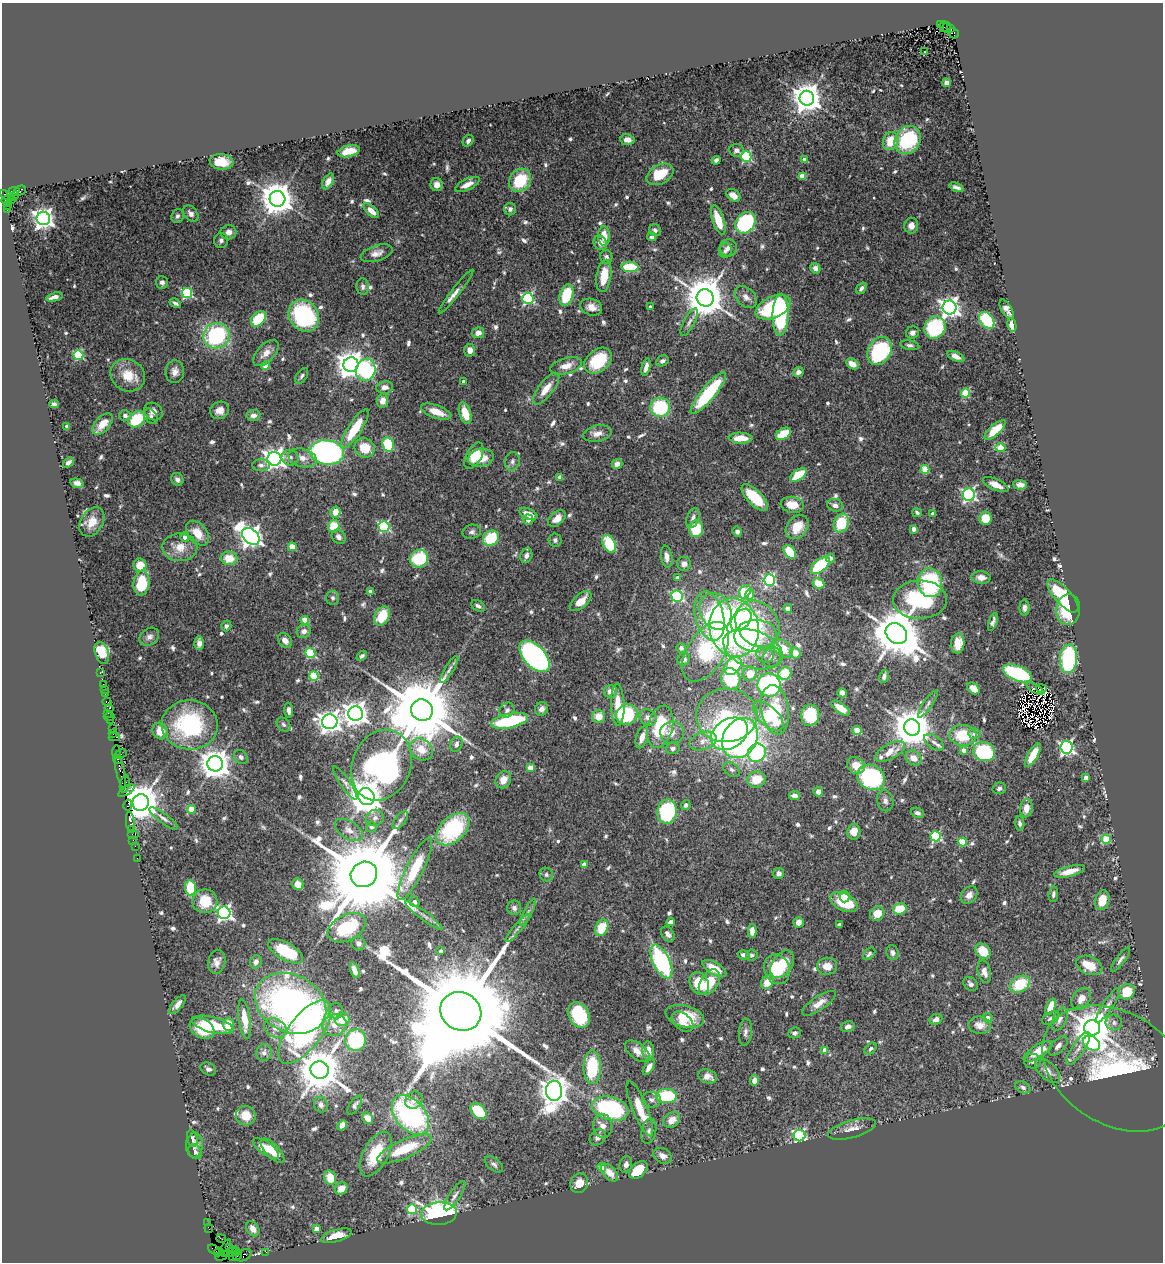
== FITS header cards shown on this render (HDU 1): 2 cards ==
NAXIS1  =                 1161
NAXIS2  =                 1260

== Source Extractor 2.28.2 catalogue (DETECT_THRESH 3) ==
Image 1161 x 1260 px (HDU 1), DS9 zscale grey, 1 PNG px = 1 image px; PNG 1165 x 1264 px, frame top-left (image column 1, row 1260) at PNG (2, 3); each listed source drawn as its Kron ellipse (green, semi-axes under 4 px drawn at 4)
Background 1.39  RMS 0.041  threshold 0.124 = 3 sigma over >= 5 px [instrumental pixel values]
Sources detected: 744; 9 with non-positive FLUX_AUTO (blend fragments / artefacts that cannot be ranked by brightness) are neither listed nor drawn; of the other 735, the 500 brightest by FLUX_AUTO listed and drawn (235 fainter detections omitted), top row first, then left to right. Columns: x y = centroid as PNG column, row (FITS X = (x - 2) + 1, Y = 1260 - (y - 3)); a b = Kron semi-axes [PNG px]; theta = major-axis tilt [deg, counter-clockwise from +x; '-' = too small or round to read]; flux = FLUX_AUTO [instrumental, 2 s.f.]
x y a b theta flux
940 25 3 2 - 390
944 26 5 3 - 220
947 28 5 2 - 65
950 28 3 3 - 100
953 33 6 5 - 290
924 52 3 3 - 18
946 83 4 4 - 14
807 98 7 7 - 4300
627 140 7 5 -8 18
908 140 15 12 58 270
468 141 6 5 - 8
891 141 9 7 70 70
736 150 7 6 - 11
349 151 11 5 13 38
746 157 5 5 - 280
716 160 5 4 - 9.3
804 160 4 3 - 13
222 162 12 7 -4 48
660 174 14 9 28 85
802 176 4 4 - 39
520 180 12 10 53 130
328 181 8 5 61 16
467 184 13 5 26 21
437 185 6 6 - 16
957 187 7 3 -20 9.7
20 191 6 4 26 240
13 192 7 4 22 480
733 195 8 5 -37 27
7 196 8 3 -34 180
14 196 5 2 - 90
277 199 8 7 - 6200
11 200 3 3 - 66
6 201 5 2 - 71
8 206 4 3 - 60
510 209 6 6 - 10
7 210 3 2 - 460
371 211 9 4 -43 26
191 214 9 6 -49 13
177 216 7 6 - 7.9
43 218 7 6 - 1800
718 220 15 5 -71 69
745 223 12 9 51 360
911 226 8 7 - 18
655 230 6 5 - 8.7
228 232 8 7 - 20
604 236 10 6 -88 41
652 237 4 4 - 9.8
221 240 7 7 - 9.8
600 243 7 6 - 19
728 248 8 8 - 14
725 251 7 6 - 8.2
377 253 16 7 18 21
606 257 7 6 - 8
630 267 8 5 -3 120
815 268 5 5 - 13
604 276 16 7 82 68
162 282 6 6 - 11
363 286 8 6 -85 10
861 288 6 4 54 8.4
456 291 27 4 52 20
187 293 5 5 - 290
566 295 11 6 74 120
54 297 8 3 14 14
746 297 13 9 -43 18
528 298 5 5 - 410
705 298 9 8 - 11000
175 303 6 3 -32 7.7
591 307 11 8 -18 22
650 307 3 3 - 9.3
773 307 18 10 24 290
950 308 7 7 - 1700
1007 309 11 5 -60 16
781 315 21 8 88 230
304 316 17 14 -55 310
258 319 9 6 45 110
987 320 9 6 -53 150
689 322 15 5 62 12
1012 325 7 4 -78 18
935 328 11 10 - 210
478 333 6 5 - 23
912 333 6 6 - 12
216 336 13 12 - 340
910 345 10 4 -9 7.8
470 350 6 5 - 18
879 351 15 11 58 260
266 353 16 8 46 26
78 355 5 5 - 210
956 356 9 4 -25 15
598 361 15 11 40 130
662 361 6 5 - 9.9
852 364 6 5 - 31
351 365 7 7 - 3500
266 366 4 4 - 60
566 366 16 8 16 31
646 367 9 4 76 16
366 370 11 9 71 250
175 372 11 9 87 20
798 372 5 5 - 14
128 375 18 15 -31 65
302 376 9 5 56 7.9
463 381 3 3 - 8.2
385 387 8 6 9 18
546 389 19 7 52 38
708 393 26 7 50 220
966 393 4 4 - 120
382 401 7 5 82 26
54 404 5 4 - 7.6
660 407 10 9 - 210
219 410 9 8 - 23
153 412 10 8 -38 21
436 412 16 6 -20 46
465 413 11 5 -73 50
125 415 6 5 - 15
151 416 8 6 -56 8
253 416 7 5 4 14
137 419 9 7 41 120
102 424 13 7 47 48
67 426 4 4 - 15
355 429 23 6 57 100
995 430 13 5 43 69
597 433 14 8 12 21
783 434 8 5 32 84
741 438 12 5 -1 42
388 445 7 5 -77 130
365 448 10 9 - 60
1000 448 5 4 - 96
327 452 17 12 -8 970
474 456 14 7 61 47
290 458 8 7 - 16
303 458 14 9 -16 24
481 458 13 9 11 60
274 459 7 7 - 1900
512 461 9 7 75 11
68 462 6 4 42 9.7
617 464 5 5 - 17
261 465 9 6 -1 9.3
925 469 4 4 - 96
798 475 9 5 35 88
560 477 4 4 - 22
177 479 7 5 -53 12
77 483 7 4 -15 15
996 485 14 5 -23 26
1020 485 7 5 -4 15
969 495 6 6 - 560
755 497 17 7 -45 91
792 505 11 8 -9 47
835 505 8 6 -18 14
335 512 5 5 - 35
917 513 5 4 - 7.6
528 514 9 5 -24 32
932 514 4 4 - 8.9
557 518 10 6 42 25
693 518 10 6 70 13
985 518 6 6 - 56
528 520 5 5 - 11
92 522 16 11 58 41
841 523 9 7 69 110
334 526 6 5 - 79
384 526 5 5 - 350
797 527 13 10 50 53
696 529 8 7 - 91
914 529 4 4 - 25
737 531 5 4 - 8.3
472 532 9 7 13 9.1
198 533 14 9 -49 49
251 536 10 7 -41 2200
185 537 5 4 - 13
339 537 8 6 -49 13
491 538 8 7 - 120
555 540 6 6 - 7.7
609 544 9 6 -65 110
180 547 17 14 0 43
292 547 4 4 - 66
790 552 7 5 -52 86
526 556 7 6 - 11
667 557 11 5 -81 17
229 558 8 6 -3 56
830 558 4 4 - 17
419 559 9 8 - 170
684 564 7 7 - 18
140 565 6 6 - 45
820 565 11 6 41 220
981 577 9 6 -4 20
677 578 4 4 - 16
769 580 6 5 - 450
142 583 12 8 85 120
818 583 6 5 - 54
930 583 14 12 -81 280
370 592 4 4 - 29
745 592 7 5 54 160
749 594 5 4 - 26
677 596 6 5 - 360
1063 596 21 8 -47 140
333 598 7 6 - 7.6
920 600 27 19 2 310
581 601 13 7 41 44
478 606 7 5 -31 9.9
788 608 4 4 - 13
1025 608 8 5 -90 9.3
1068 609 16 12 84 99
716 611 19 15 -62 180
382 616 10 7 61 73
709 616 25 14 -75 140
305 620 4 4 - 59
741 620 12 8 50 190
993 622 9 4 72 11
757 624 25 20 -51 150
226 626 5 5 - 7.9
734 628 29 24 -79 1100
304 631 7 6 - 13
896 633 12 9 -40 14000
755 636 21 15 3 140
149 637 10 8 34 13
285 640 8 6 -50 18
199 643 7 5 -89 13
958 643 10 7 86 55
681 648 5 4 - 9.4
783 648 11 7 -40 53
753 649 31 18 -20 130
706 652 33 18 58 290
102 653 11 7 -72 59
310 653 5 5 - 210
795 653 5 5 - 32
765 654 9 8 - 15
362 656 6 4 41 8
534 656 19 11 -47 680
772 657 10 8 52 14
684 659 7 6 - 13
1068 659 14 8 86 280
733 666 10 7 47 150
449 669 16 4 58 10
100 672 4 3 - 44
785 673 6 6 - 85
1017 673 15 7 -22 330
750 674 7 7 - 45
314 676 5 4 - 130
884 676 6 5 - 12
731 679 11 9 -67 150
103 684 2 2 - 57
769 685 11 11 - 470
973 688 7 5 -40 31
1041 688 5 3 - 7.5
104 689 2 2 - 26
1035 689 10 3 -30 13
610 691 6 6 - 22
105 693 3 3 - 200
842 693 5 4 - 12
107 702 4 3 - 69
928 704 16 4 56 9.9
618 705 21 6 -88 58
109 708 4 4 - 360
841 708 11 5 -35 35
541 709 7 6 - 16
289 710 7 4 -88 11
422 710 11 10 - 38000
507 710 8 7 - 11
775 710 25 13 -81 140
108 713 2 2 - 100
356 713 7 7 - 2700
627 714 11 10 - 190
727 715 31 27 3 250
810 715 10 9 - 140
599 716 6 6 - 43
768 716 19 9 -44 140
109 717 5 3 - 120
648 717 9 7 -35 19
110 720 2 2 - 150
510 721 19 7 12 230
330 722 8 7 - 2200
190 725 28 24 -4 290
284 725 8 6 -44 7.7
660 727 21 12 76 150
912 727 8 8 - 9300
112 729 3 2 - 110
160 731 8 7 - 37
857 731 4 4 - 72
672 733 12 11 - 24
113 734 3 2 - 96
729 734 20 14 32 680
975 734 6 5 - 14
963 735 13 10 -3 100
114 737 5 2 - 130
642 737 11 5 73 26
740 738 21 16 60 960
703 741 14 8 19 22
934 742 11 6 -34 14
456 744 8 6 66 11
1066 747 6 6 - 700
673 748 7 6 - 8.9
421 749 12 10 -36 43
964 750 4 4 - 20
116 751 6 3 86 210
890 752 16 7 29 40
984 752 11 9 -18 240
757 753 9 8 - 520
120 754 6 4 29 370
1033 755 13 5 61 56
241 757 8 6 -48 9.4
913 758 8 7 - 29
118 759 5 3 - 130
215 764 8 7 - 4800
381 765 36 29 67 1100
856 765 9 8 - 35
530 768 4 4 - 41
732 770 9 6 -32 8.9
120 772 17 4 -78 720
871 777 14 12 -28 330
1086 778 4 3 - 21
756 779 9 8 - 58
503 780 9 7 58 30
345 783 20 5 -55 12
125 784 9 5 80 330
999 788 7 5 17 8.9
126 791 9 3 33 230
818 792 5 5 - 15
794 796 5 4 - 16
366 797 9 8 - 5900
885 801 10 8 -75 14
141 803 8 8 - 9900
128 805 6 3 79 170
686 805 5 4 - 8.8
1026 808 9 6 82 33
191 809 4 4 - 66
667 812 12 9 86 310
917 813 7 5 -23 8.5
163 818 17 5 -36 13
375 818 9 8 - 13
400 820 10 5 52 9.4
130 821 10 3 -85 330
1020 823 7 4 -85 7.5
371 827 5 5 - 8.7
131 829 3 3 - 190
453 829 20 12 44 280
349 830 16 8 -33 23
854 832 8 6 82 35
133 834 6 2 0 130
936 836 5 5 - 260
1106 839 4 4 - 120
133 840 2 2 - 46
963 842 4 4 - 94
135 846 2 2 - 45
137 858 2 2 - 29
584 864 4 4 - 37
415 869 34 8 63 130
1069 871 15 5 14 41
779 873 5 5 - 12
364 874 13 12 - 65000
546 875 7 6 - 7.6
298 884 6 5 - 29
190 888 8 5 -84 110
1053 894 8 4 83 8.3
969 895 9 7 49 21
845 897 6 5 - 16
1102 900 10 7 77 56
205 901 12 12 - 69
414 902 6 4 -53 7.8
844 902 14 8 -26 110
514 908 7 7 - 12
900 909 7 5 17 73
528 912 15 4 63 12
224 913 6 6 - 890
877 913 7 7 - 40
424 916 23 3 -36 15
671 922 4 4 - 14
798 922 5 5 - 19
839 925 4 4 - 8.4
347 928 20 12 27 180
518 928 18 4 50 12
602 928 9 6 63 72
752 931 7 4 -89 20
668 934 8 5 -51 13
358 943 7 6 - 10
285 951 19 8 -29 130
441 951 4 4 - 8.5
983 951 8 6 -44 63
892 953 7 6 - 10
869 954 7 5 46 8
744 955 6 4 -12 13
752 955 6 5 - 8
1120 960 15 4 53 10
661 961 18 8 -64 380
217 962 12 8 79 18
256 962 7 5 63 12
782 964 15 9 54 81
1089 965 14 9 -23 56
827 966 10 8 5 26
714 968 13 6 -30 48
777 969 15 12 -69 120
355 970 8 4 -72 18
984 972 11 6 -76 19
709 982 14 8 58 64
767 982 7 6 - 45
699 983 12 9 -62 70
971 984 8 6 -43 10
1020 984 10 7 30 100
1127 992 8 7 - 78
1081 999 12 8 55 30
290 1003 37 28 -26 1200
819 1003 19 7 34 26
177 1005 11 5 50 16
1108 1005 20 5 56 17
1050 1007 9 4 68 45
336 1011 8 7 - 7.9
461 1011 21 18 -30 130000
579 1015 14 10 -61 170
685 1016 20 10 -14 72
988 1018 5 5 - 23
1050 1018 9 5 30 11
244 1019 20 6 -82 52
936 1019 7 5 23 14
1060 1019 12 6 65 15
342 1020 7 6 - 55
683 1022 12 8 -42 31
1114 1023 8 8 - 13
213 1025 21 7 -14 120
228 1025 6 5 - 62
334 1025 12 10 21 31
980 1025 11 8 -7 31
848 1027 7 5 18 13
202 1028 13 9 -32 68
275 1028 12 9 -26 22
1092 1028 8 7 - 8300
305 1032 38 16 53 590
745 1032 13 6 84 13
794 1033 6 5 - 9.5
356 1040 11 10 - 200
1091 1043 9 6 -29 140
1058 1046 12 6 47 14
871 1049 7 5 48 8.1
1078 1049 19 6 57 23
825 1050 4 4 - 26
637 1051 15 7 -39 22
648 1051 9 6 -87 23
1038 1051 17 6 33 57
264 1053 8 8 - 14
1032 1061 8 7 - 12
592 1067 17 8 -90 160
649 1067 9 4 59 20
1116 1068 79 56 -32 570
208 1069 8 6 -30 11
320 1070 9 8 - 13000
1048 1071 15 8 -44 26
707 1076 9 7 -18 23
754 1081 5 4 - 21
1023 1087 8 5 -26 8.6
554 1091 10 8 -89 4700
666 1096 10 7 -1 190
414 1100 9 8 - 17
651 1100 9 8 - 13
321 1105 8 7 - 11
355 1105 11 5 56 8.6
610 1109 19 11 -16 360
640 1109 29 7 -67 75
478 1111 9 6 -43 110
410 1115 23 14 -49 540
246 1116 10 9 - 52
368 1118 6 5 - 32
672 1120 9 7 37 27
342 1125 5 4 - 41
603 1126 12 9 -86 25
852 1129 25 9 15 27
649 1131 13 7 78 13
799 1136 6 5 - 590
598 1137 9 7 44 14
192 1138 8 5 -77 8.3
194 1145 12 8 87 15
266 1148 15 6 -35 51
405 1149 29 9 24 120
272 1151 15 6 -46 54
195 1152 8 6 -55 9.7
376 1154 24 12 61 110
663 1156 10 7 -30 17
494 1164 11 6 -38 9.8
626 1164 8 6 79 12
602 1167 4 4 - 45
638 1170 11 7 41 81
610 1173 10 6 -47 36
330 1178 7 6 - 50
579 1183 10 8 61 36
341 1189 7 5 40 33
455 1196 17 5 57 14
412 1209 5 5 - 140
439 1213 18 11 4 700
208 1223 2 2 - 24
209 1228 4 2 - 98
253 1229 8 6 -55 23
316 1229 4 4 - 19
336 1236 16 6 16 41
221 1239 5 2 - 91
226 1248 9 3 70 140
230 1248 3 2 - 25
214 1249 6 3 -33 98
219 1252 4 3 - 9.9
230 1252 7 3 18 170
235 1252 5 2 - 74
266 1252 2 2 - 30
237 1255 5 2 - 180
244 1255 8 5 30 360
222 1256 7 3 27 50
233 1256 4 2 - 71
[235 fainter detections neither listed nor drawn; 9 non-positive-flux detections neither listed nor drawn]